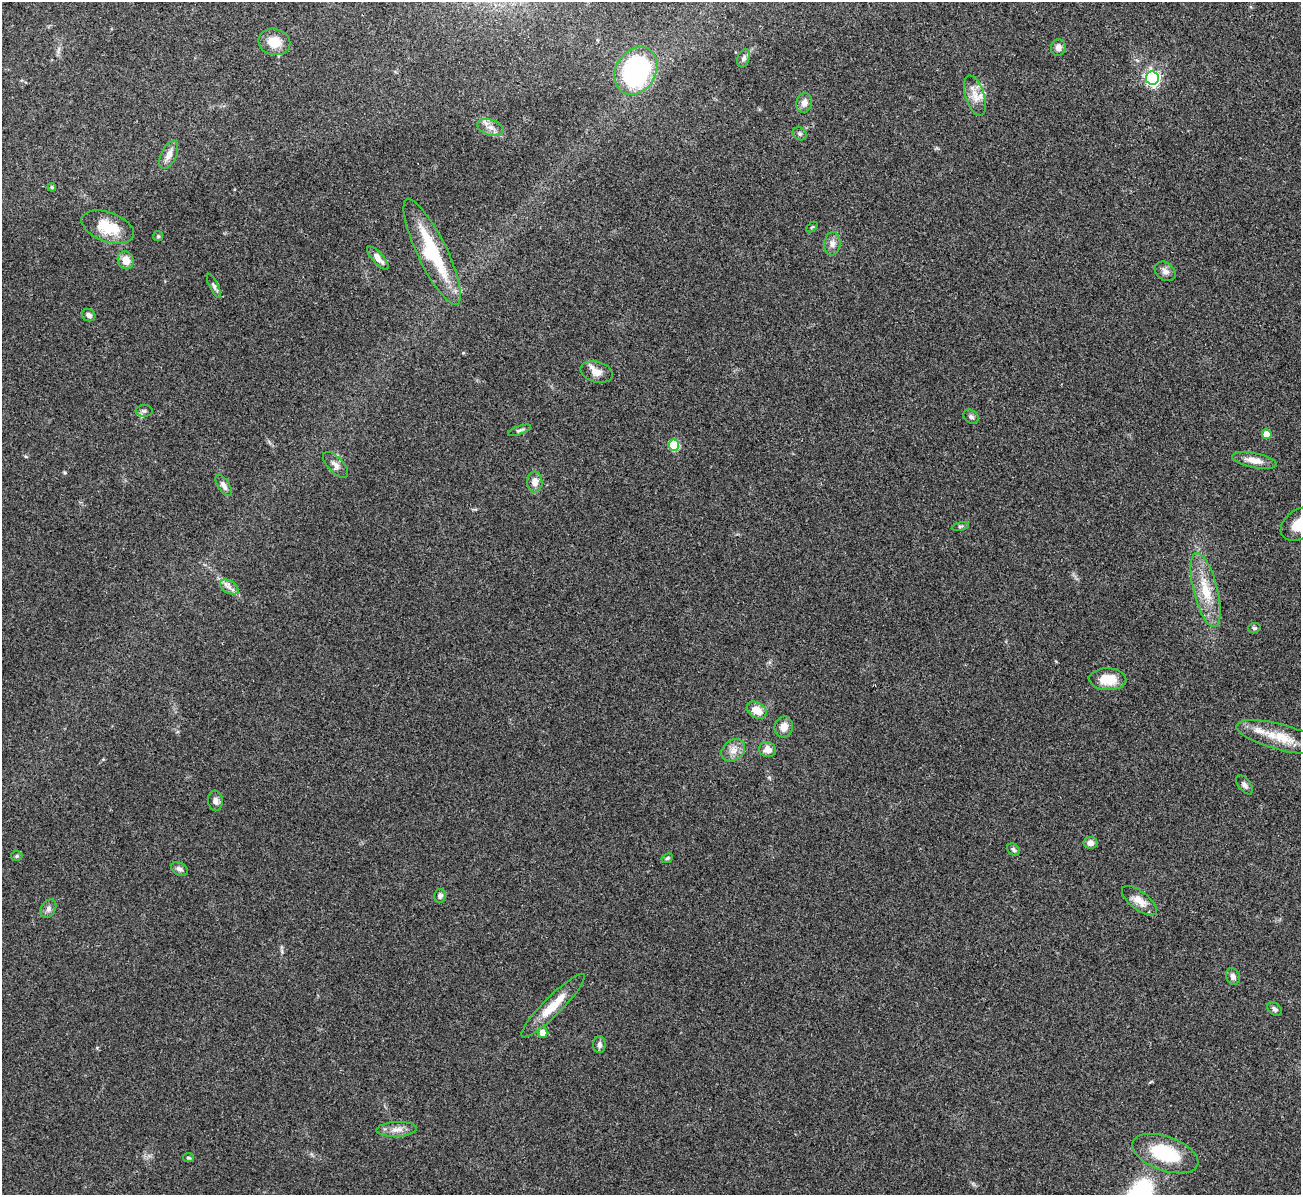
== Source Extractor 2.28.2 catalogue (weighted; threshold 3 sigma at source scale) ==
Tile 10 of 4 x 4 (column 2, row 3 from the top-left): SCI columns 1301-2599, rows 1337-2529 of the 5199 x 5182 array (HDU 1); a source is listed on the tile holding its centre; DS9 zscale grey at full resolution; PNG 1303 x 1197 px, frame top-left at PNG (2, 2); each listed source drawn as its Kron ellipse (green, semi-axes under 4 px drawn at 4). Shown black and unused: <1% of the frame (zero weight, under 3 of 4 exposures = <1% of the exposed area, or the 3 px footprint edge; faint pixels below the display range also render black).
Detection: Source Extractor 2.28.2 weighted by HDU 2 'WHT'; one run over the whole footprint, this tile lists its part. Background 0.0812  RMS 0.0058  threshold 0.0263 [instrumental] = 3 sigma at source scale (4.5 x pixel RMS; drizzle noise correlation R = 1.50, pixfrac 1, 0.05/0.05 arcsec/px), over >= 5 px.
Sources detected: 62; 2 inside a brighter listed object's ellipse — not listed separately; the other 60 listed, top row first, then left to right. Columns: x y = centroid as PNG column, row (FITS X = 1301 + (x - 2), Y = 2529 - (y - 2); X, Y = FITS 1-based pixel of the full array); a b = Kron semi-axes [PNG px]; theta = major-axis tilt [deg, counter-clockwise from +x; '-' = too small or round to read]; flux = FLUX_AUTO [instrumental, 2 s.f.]
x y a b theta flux
274 42 16 13 -12 11
1058 47 8 7 - 3.1
744 58 9 6 70 2.1
636 71 25 20 58 95
1152 78 7 6 - 140
975 96 21 9 -73 6.7
804 103 10 8 76 4
490 127 14 8 -18 4.4
800 134 7 6 - 1.3
169 155 15 7 64 4.4
52 187 4 3 - 0.82
108 227 27 14 -19 18
812 227 6 3 43 0.61
158 236 5 5 - 0.89
832 244 11 8 83 3.5
432 252 58 14 -64 41
378 258 15 5 -48 3.8
126 260 9 7 -62 6.8
1165 271 11 8 -39 2.8
214 286 13 4 -64 1.6
89 315 7 6 - 2.5
597 372 16 10 -15 5
144 411 8 6 0 1.6
971 417 8 6 -39 1.5
520 430 12 4 19 1.4
1267 434 5 5 - 8.7
674 445 5 5 - 34
1254 460 23 7 -11 6.2
335 465 16 7 -47 3.2
535 482 10 7 -90 4.6
224 485 12 5 -58 3
1300 524 21 14 34 16
960 526 8 3 13 0.9
229 587 10 6 -31 2.9
1206 590 38 12 -76 17
1254 628 6 5 - 1
1108 679 18 11 -2 13
757 710 11 7 -33 8.6
784 727 10 9 - 5.1
1280 737 45 12 -15 16
768 749 8 7 - 4.8
733 750 13 10 39 4.7
1245 785 11 6 -53 2.1
215 801 10 7 -84 2.5
1090 843 7 6 - 3.6
1014 850 7 5 -46 1.2
17 856 6 5 - 0.93
667 858 6 4 23 0.91
179 869 9 6 -28 1.9
440 896 7 6 - 1.9
1139 901 21 9 -38 7.1
48 909 10 7 59 2.3
1233 977 8 6 -65 2.2
553 1006 44 9 45 14
1275 1009 8 5 -37 1.6
543 1033 5 5 - 6
599 1045 8 6 90 2
396 1129 20 7 3 5
1165 1154 34 17 -19 31
188 1158 5 4 - 0.96
Isophote crosses this tile's border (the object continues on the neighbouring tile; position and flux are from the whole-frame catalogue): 1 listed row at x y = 1300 524